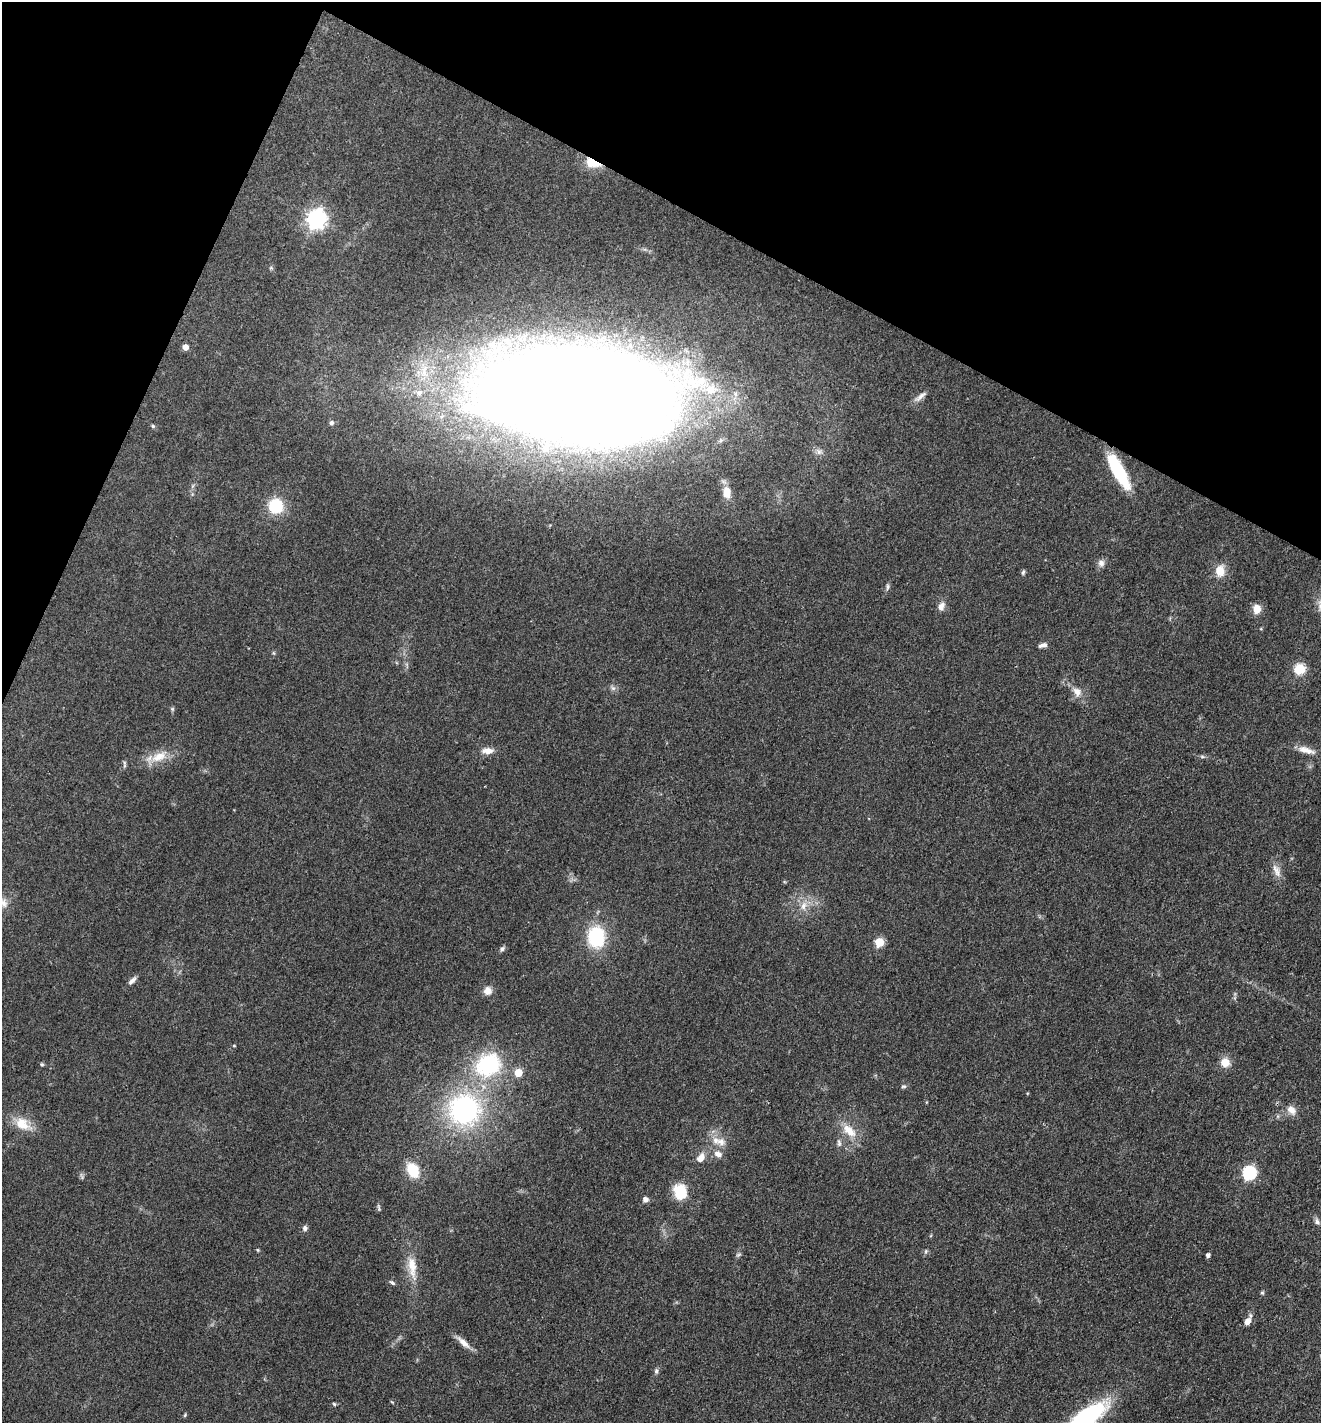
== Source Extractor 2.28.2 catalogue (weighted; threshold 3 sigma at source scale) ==
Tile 2 of 4 x 4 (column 2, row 1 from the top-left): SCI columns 1599-2917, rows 4266-5686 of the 5697 x 5687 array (HDU 1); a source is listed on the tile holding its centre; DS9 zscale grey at full resolution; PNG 1323 x 1425 px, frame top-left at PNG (2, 2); no overlay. Shown black and unused: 21% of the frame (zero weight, under 3 of 4 exposures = <1% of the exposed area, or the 3 px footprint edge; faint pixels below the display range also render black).
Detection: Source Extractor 2.28.2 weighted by HDU 2 'WHT'; one run over the whole footprint, this tile lists its part. Background 0.0853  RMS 0.0057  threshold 0.0257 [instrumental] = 3 sigma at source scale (4.5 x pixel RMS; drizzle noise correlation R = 1.50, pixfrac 1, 0.05/0.05 arcsec/px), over >= 5 px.
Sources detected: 72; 1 too faint to see at this stretch — not listed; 1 inside a brighter listed object's ellipse — not listed separately; the other 70 listed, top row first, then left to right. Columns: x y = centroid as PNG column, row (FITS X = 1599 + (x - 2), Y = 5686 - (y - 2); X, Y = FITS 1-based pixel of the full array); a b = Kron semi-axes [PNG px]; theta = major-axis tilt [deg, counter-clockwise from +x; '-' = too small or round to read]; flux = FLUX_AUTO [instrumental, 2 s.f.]
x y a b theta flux
593 163 18 9 -18 12
316 219 7 7 - 300
185 347 5 5 - 4.9
419 393 10 9 - 3.6
578 396 133 58 -3 3200
920 396 19 6 40 3.2
331 423 6 5 - 1.7
153 426 5 4 - 0.81
1119 471 37 11 -61 34
727 493 14 9 -83 6.7
276 506 15 14 - 22
1101 563 9 9 - 2.6
1220 571 13 11 88 7.9
1023 572 7 4 78 1
887 587 10 4 85 1.3
941 606 12 8 62 3.2
1257 609 12 9 -89 5.1
1043 645 12 5 15 2.2
274 653 6 4 -70 0.67
1300 669 5 5 - 44
613 688 7 6 - 1.5
1077 692 14 10 -48 5.2
172 709 6 5 - 0.85
1306 750 25 8 -16 5.8
487 751 15 8 1 4.5
1202 756 6 5 - 0.95
159 757 25 12 23 10
124 764 10 4 -89 1.2
1277 871 21 8 -65 4.7
3 903 13 11 -41 4.6
803 906 13 8 69 4.7
596 937 22 18 -86 34
879 942 5 5 - 24
502 949 8 5 50 1.3
132 981 12 5 45 2.4
487 991 10 9 - 4.2
234 1046 5 3 - 0.47
1225 1062 6 5 - 15
42 1064 5 4 - 0.75
488 1065 25 21 30 53
518 1073 5 5 - 16
904 1086 7 5 1 1.1
464 1109 27 27 - 100
1291 1110 13 9 -45 4.4
22 1124 23 14 -30 11
849 1131 24 12 -44 10
721 1142 12 11 - 5.2
839 1143 12 5 -82 1.8
718 1154 11 8 -17 3.8
701 1158 12 8 54 4.8
413 1170 16 11 -62 16
1249 1173 6 6 - 94
680 1192 19 15 -71 14
645 1199 6 6 - 2.2
379 1207 11 3 -83 0.98
1317 1222 7 6 - 1.9
305 1228 7 6 - 1.6
258 1250 4 4 - 0.62
926 1251 6 5 - 0.97
738 1255 8 3 19 0.84
1208 1255 4 4 - 2
412 1267 36 11 -81 11
392 1283 9 4 -37 1.1
1262 1293 5 4 - 0.8
1247 1321 9 7 54 3.9
463 1343 21 7 -42 4.9
656 1371 8 5 90 1.3
334 1404 5 4 - 0.86
185 1415 6 4 47 0.7
1083 1420 50 15 40 99
Overlapping masked pixels (flux is a lower limit): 2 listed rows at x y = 593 163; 1119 471
Isophote crosses this tile's border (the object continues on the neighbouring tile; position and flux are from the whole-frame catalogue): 2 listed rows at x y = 3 903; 1083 1420